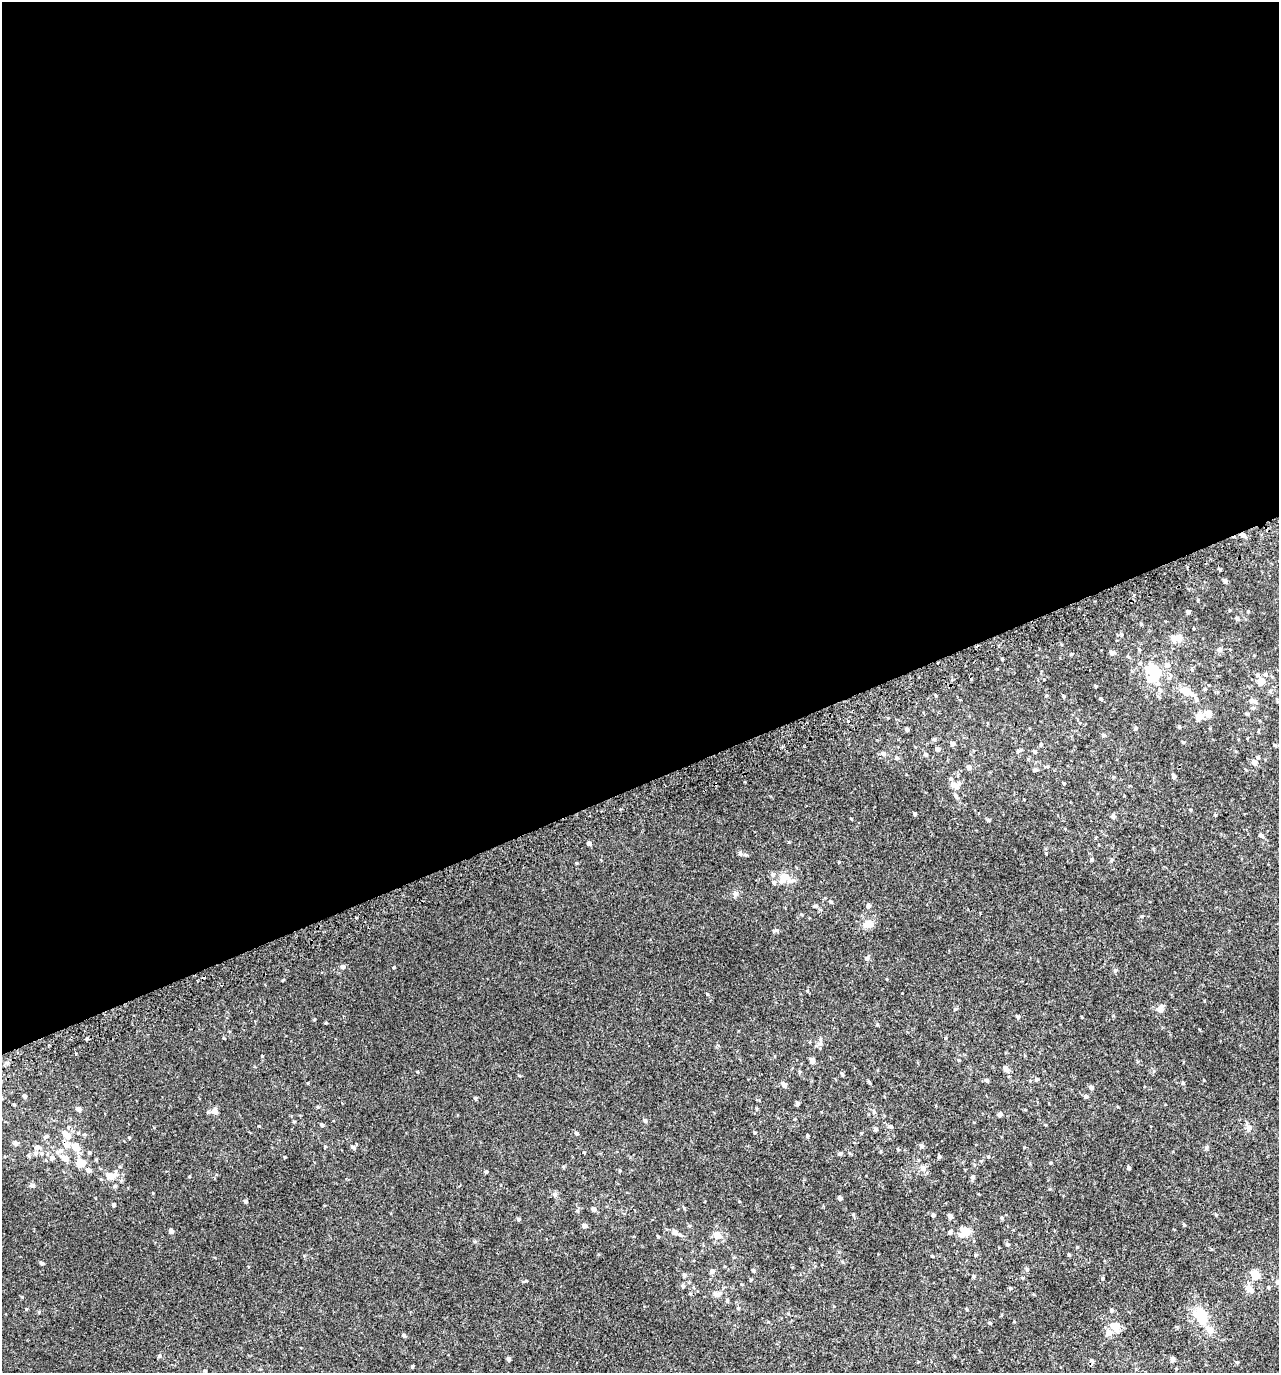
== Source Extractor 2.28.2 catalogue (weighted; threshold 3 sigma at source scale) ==
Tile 2 of 4 x 4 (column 2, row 1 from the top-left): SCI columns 1455-2731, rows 4165-5535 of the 5407 x 5580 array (HDU 1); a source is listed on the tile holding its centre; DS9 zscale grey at full resolution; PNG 1281 x 1375 px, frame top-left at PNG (2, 2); no overlay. Shown black and unused: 57% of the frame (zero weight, under 2 of 3 exposures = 3% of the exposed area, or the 3 px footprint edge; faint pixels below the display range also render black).
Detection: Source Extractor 2.28.2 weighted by HDU 2 'WHT'; one run over the whole footprint, this tile lists its part. Background 0.00499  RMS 0.0059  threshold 0.0265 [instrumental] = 3 sigma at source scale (4.5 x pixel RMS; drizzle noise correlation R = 1.50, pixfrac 1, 0.0396/0.0396 arcsec/px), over >= 5 px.
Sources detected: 199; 2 inside a brighter object's white glare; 3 cosmic-ray / hot-pixel residue — not listed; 15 inside a brighter listed object's ellipse — not listed separately; the other 179 listed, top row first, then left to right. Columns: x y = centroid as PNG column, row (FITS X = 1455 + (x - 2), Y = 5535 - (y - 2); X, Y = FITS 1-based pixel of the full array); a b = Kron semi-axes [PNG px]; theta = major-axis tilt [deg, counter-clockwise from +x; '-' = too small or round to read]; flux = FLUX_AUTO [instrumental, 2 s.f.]
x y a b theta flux
1242 535 6 5 - 1.5
1220 569 5 3 - 0.63
1225 581 5 4 - 1.4
1230 610 4 4 - 0.48
1248 611 5 3 - 0.44
1188 612 5 4 - 0.95
1237 619 6 4 -62 0.79
1121 635 6 4 -69 0.78
1179 638 8 7 - 3.4
1139 649 4 3 - 0.5
1219 650 7 7 - 1.3
1112 652 6 4 9 1.6
1071 654 4 3 - 0.56
1128 657 5 3 - 0.55
1140 663 5 5 - 0.88
1167 665 8 7 - 2
1153 671 12 9 -42 15
1261 681 8 7 - 6
1096 686 4 3 - 0.54
1159 689 7 6 - 1.6
1205 689 5 4 - 0.77
1185 691 14 11 -33 5.8
1046 696 5 3 - 0.46
1064 696 5 3 - 0.49
1101 699 4 3 - 0.87
1255 701 7 6 - 1.6
1208 714 8 7 - 4
1247 714 5 4 - 0.77
1199 716 6 6 - 6.2
1136 728 5 5 - 1
1210 728 4 3 - 0.42
907 729 4 3 - 1.2
1103 735 6 5 - 0.85
1183 742 4 4 - 0.46
952 744 5 4 - 1.9
1041 744 4 3 - 0.57
938 749 5 4 - 1.8
1019 750 9 3 23 0.97
1034 751 5 4 - 0.84
883 753 6 6 - 1.7
926 754 5 5 - 0.96
1258 757 5 4 - 0.76
897 758 5 5 - 1
1254 762 6 5 - 3.2
969 767 5 5 - 1.9
1035 770 6 5 - 0.96
1174 776 4 4 - 1.5
1064 783 3 3 - 0.48
953 785 9 7 -25 2.4
955 795 6 5 - 1
915 814 4 4 - 0.74
1215 815 4 4 - 0.53
1113 816 6 5 - 1.4
989 820 5 4 - 0.75
1261 835 7 5 -39 1.3
589 843 5 4 - 1.5
740 853 7 5 -73 1.2
1092 859 5 4 - 0.74
784 878 13 10 -7 11
736 894 8 5 46 1.3
830 902 5 5 - 0.71
815 906 6 4 14 0.8
868 906 6 5 - 1.4
356 918 3 2 - 0.73
868 924 15 9 14 5.2
775 931 9 4 6 0.92
867 958 10 5 56 1.2
343 967 6 5 - 1.4
394 967 4 3 - 0.63
887 979 4 2 - 0.41
707 994 5 3 - 0.49
955 1009 6 3 17 0.63
1160 1009 8 7 - 3.8
1018 1017 5 4 - 0.91
87 1039 5 3 - 0.66
820 1039 6 4 -45 0.83
812 1061 5 4 - 3.6
7 1063 5 4 - 0.94
1006 1069 10 6 -48 1.8
417 1072 3 3 - 1.4
519 1075 5 3 - 0.49
1036 1079 5 5 - 0.95
986 1080 6 5 - 1.1
308 1083 4 2 - 0.38
1183 1083 5 4 - 0.58
784 1085 6 5 - 2.4
1091 1087 5 5 - 1.7
25 1096 4 4 - 1.3
1086 1096 6 4 74 0.86
475 1098 4 4 - 0.73
797 1103 5 5 - 1
14 1104 3 3 - 0.5
318 1107 5 3 - 0.55
79 1109 5 5 - 1.9
215 1111 10 8 68 2.5
874 1112 5 5 - 0.68
1000 1115 6 5 - 1.1
645 1120 6 4 -68 0.82
322 1125 5 4 - 1.1
1249 1128 9 7 75 2
875 1129 5 5 - 1.1
78 1133 5 4 - 0.68
576 1133 5 5 - 1
67 1135 13 7 -46 5.9
807 1135 4 4 - 0.61
46 1136 8 4 28 1
129 1138 4 3 - 0.54
16 1143 6 5 - 1.6
67 1145 9 7 -39 3.6
921 1146 5 5 - 1.3
37 1147 8 5 3 1.9
75 1147 6 5 - 7.4
353 1147 7 4 -44 1.2
1206 1148 5 5 - 0.93
60 1151 12 6 28 2.5
89 1152 5 4 - 0.71
35 1153 7 6 - 1.4
42 1153 6 6 - 1.3
840 1153 6 5 - 1.2
939 1156 5 4 - 0.77
65 1158 7 5 -30 5.7
81 1163 10 7 32 9.1
923 1168 7 7 - 2.6
1129 1168 4 4 - 0.93
89 1170 6 6 - 2.2
486 1172 5 3 - 0.7
111 1176 11 8 18 5
972 1177 6 5 - 1.1
32 1185 6 5 - 1.4
555 1195 8 6 -60 1.4
840 1198 4 4 - 1.5
245 1201 4 4 - 1.1
114 1205 4 4 - 0.87
594 1209 5 5 - 2
853 1214 5 3 - 0.56
933 1215 4 4 - 0.97
1216 1215 5 3 - 0.5
950 1216 5 5 - 1.6
1002 1218 5 4 - 0.64
518 1219 5 4 - 0.98
1184 1225 5 4 - 0.63
584 1226 6 5 - 1.6
171 1231 7 5 -50 1.2
965 1231 8 6 41 14
675 1232 6 5 - 2.1
950 1232 5 4 - 1
680 1235 5 4 - 0.86
717 1235 9 7 -33 4.5
658 1236 4 3 - 0.52
1007 1244 5 4 - 0.69
1069 1255 5 3 - 0.49
932 1256 4 3 - 0.51
41 1263 6 4 -29 0.79
1027 1269 5 5 - 0.83
753 1270 4 4 - 0.83
712 1271 5 5 - 1.9
684 1275 5 4 - 0.81
1255 1275 7 6 - 12
974 1276 5 4 - 0.71
1103 1278 4 3 - 0.58
1278 1282 6 6 - 1.3
683 1286 5 4 - 0.84
1268 1287 4 4 - 0.56
1249 1288 11 7 -65 4.5
716 1294 10 7 1 2.6
727 1300 6 4 90 0.75
738 1308 5 5 - 0.65
966 1309 5 3 - 0.46
1111 1310 5 4 - 0.96
1201 1316 23 17 -65 14
990 1323 4 4 - 0.6
1117 1326 14 9 90 4.7
404 1335 6 4 -61 0.7
159 1356 6 4 88 1
508 1359 5 5 - 0.92
1172 1359 4 4 - 2.1
1237 1362 5 4 - 0.55
413 1366 4 3 - 2.1
205 1371 4 3 - 0.57
Overlapping masked pixels (flux is a lower limit): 2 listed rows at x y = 1242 535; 67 1145
Isophote crosses this tile's border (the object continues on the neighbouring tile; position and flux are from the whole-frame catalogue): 1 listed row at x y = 1278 1282
Unlisted compact peaks at least as high as the median listed source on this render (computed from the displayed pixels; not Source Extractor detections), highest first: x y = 262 1056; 26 1309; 22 1297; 259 1126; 1010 1288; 877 1024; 576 863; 153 1193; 842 1074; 739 1201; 1142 916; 224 1038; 325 1023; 1115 970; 189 1176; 881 1151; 754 1132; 959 1060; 839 862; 1199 1029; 861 1133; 1111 861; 1113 1016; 1024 1147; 684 1208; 325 1146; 789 842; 1179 727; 1050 1189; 851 819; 807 991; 1141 624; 1077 1247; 801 914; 584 1152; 1246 770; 1050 1163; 1154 1071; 756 1108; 1046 1125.